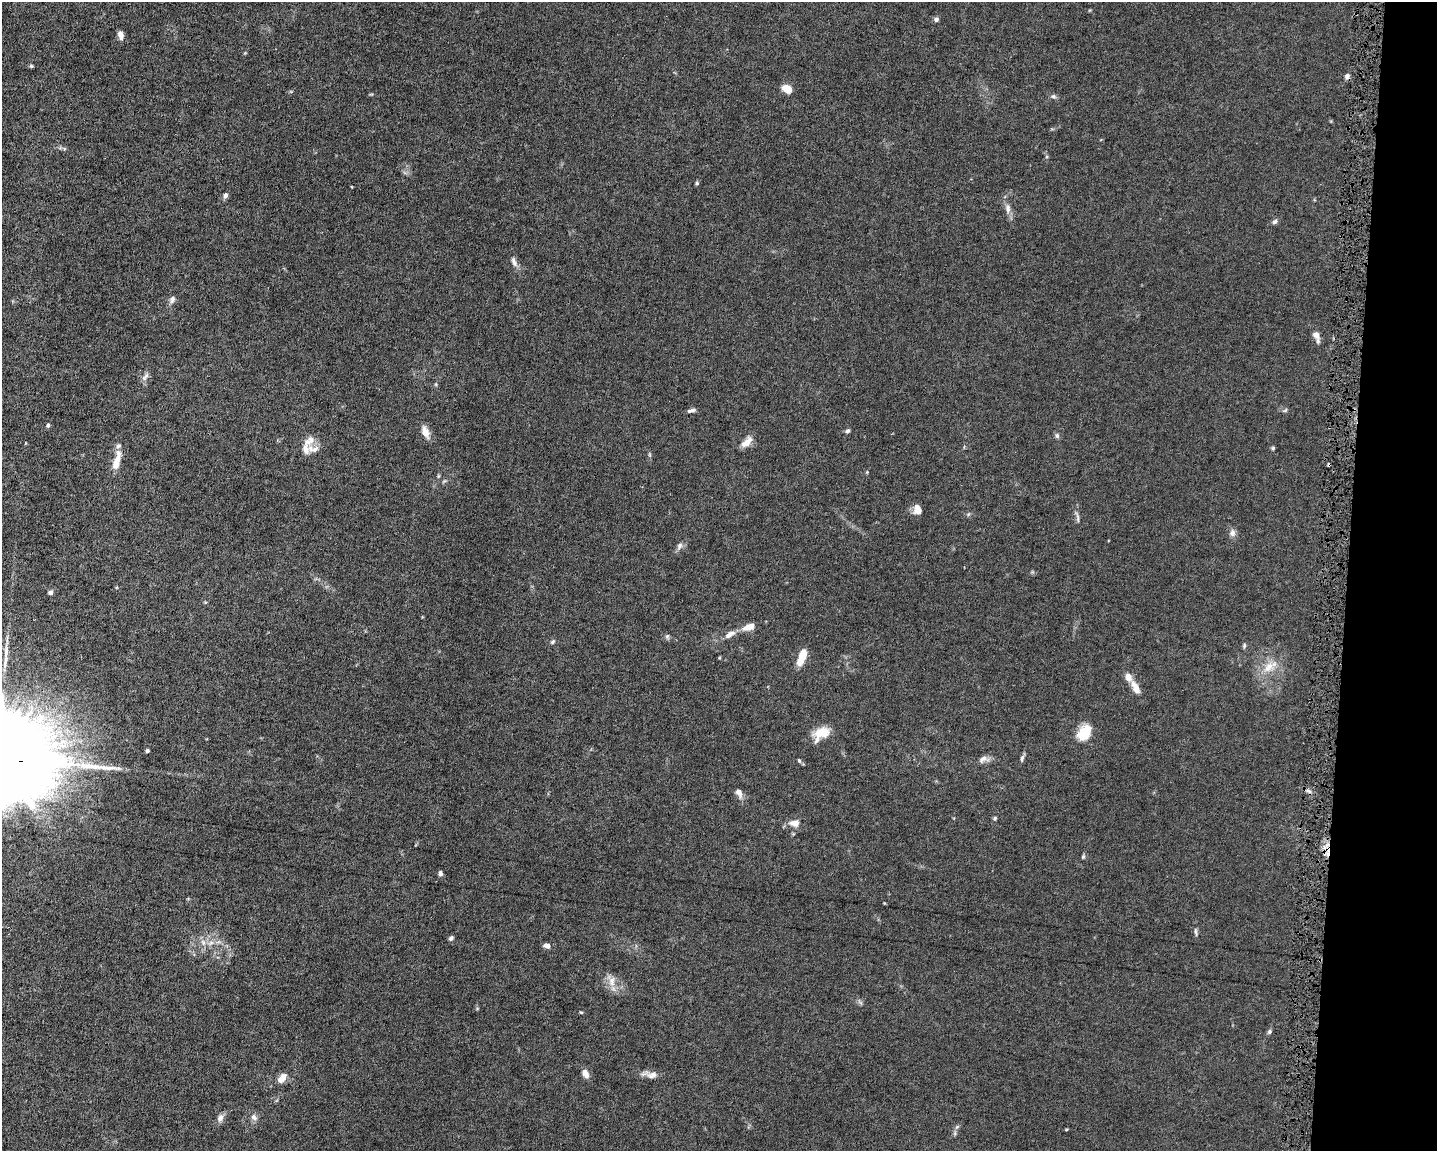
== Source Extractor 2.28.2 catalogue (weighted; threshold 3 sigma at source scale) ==
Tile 6 of 3 x 4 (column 3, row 2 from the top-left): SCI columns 3087-4521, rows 2301-3449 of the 4629 x 4599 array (HDU 1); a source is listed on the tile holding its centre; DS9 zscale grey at full resolution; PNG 1439 x 1153 px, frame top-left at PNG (2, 2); no overlay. Shown black and unused: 6% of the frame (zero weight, under 4 of 8 exposures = <1% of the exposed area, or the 3 px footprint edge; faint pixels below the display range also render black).
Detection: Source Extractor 2.28.2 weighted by HDU 2 'WHT'; one run over the whole footprint, this tile lists its part. Background 0.0149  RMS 0.0024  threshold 0.00965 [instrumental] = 3 sigma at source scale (4.09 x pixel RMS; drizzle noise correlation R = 1.36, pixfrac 0.8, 0.05/0.05 arcsec/px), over >= 5 px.
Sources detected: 85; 1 inside a brighter object's white glare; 2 cosmic-ray / hot-pixel residue — not listed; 7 inside a brighter listed object's ellipse — not listed separately; the other 75 listed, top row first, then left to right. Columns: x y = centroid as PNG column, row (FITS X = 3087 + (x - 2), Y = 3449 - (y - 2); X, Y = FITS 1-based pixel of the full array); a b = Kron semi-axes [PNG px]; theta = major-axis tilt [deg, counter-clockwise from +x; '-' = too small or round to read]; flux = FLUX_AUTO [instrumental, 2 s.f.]
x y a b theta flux
936 19 6 6 - 0.57
121 35 9 6 -81 1.3
31 66 5 4 - 0.3
1347 76 7 6 - 0.72
787 89 9 6 -30 3.4
1053 96 7 6 - 0.52
64 149 6 5 - 0.39
405 173 7 4 -19 0.42
697 183 5 5 - 0.35
225 195 7 5 66 0.75
1008 209 14 7 -84 1.4
1274 222 7 5 31 0.68
514 262 15 7 -70 1.1
172 299 9 6 65 0.82
1316 336 13 7 -68 1.6
145 376 14 5 56 0.89
1285 410 6 5 - 0.34
691 411 9 4 11 0.7
48 425 5 4 - 0.48
847 431 6 5 - 0.47
425 432 17 8 -70 1.9
1057 436 7 5 -75 0.48
309 441 19 10 42 2
746 442 17 8 46 1.9
118 446 8 6 17 0.56
1273 448 5 5 - 0.34
650 455 6 4 -71 0.28
116 463 17 8 76 2.9
867 472 5 4 - 0.2
438 476 6 4 71 0.27
444 481 6 4 18 0.31
917 509 11 9 -78 1.8
968 514 6 4 2 0.35
1077 517 19 4 -81 0.76
1232 533 10 8 80 1
679 546 11 6 67 0.87
50 592 6 5 - 0.69
749 627 16 8 21 2.1
729 634 15 7 31 1.5
667 636 7 5 89 0.44
553 642 7 5 47 0.45
1244 646 7 4 66 0.35
6 656 35 5 86 2.2
801 660 15 7 58 3.5
1269 667 19 15 37 4
1136 688 19 8 -64 2.2
821 732 21 12 15 3.7
1084 733 16 11 53 6.3
147 751 3 3 - 0.43
1022 758 10 5 79 0.54
984 759 14 9 11 1.2
799 761 6 5 - 0.3
1308 791 7 4 -19 0.51
739 793 14 8 -65 1.2
995 818 6 5 - 0.35
794 823 16 10 -3 1.8
1083 857 7 4 64 0.34
440 873 6 5 - 0.61
1196 932 13 4 -82 0.54
451 938 6 5 - 0.51
203 942 8 6 -47 0.85
211 943 8 5 30 0.82
547 946 7 5 -11 1.1
611 981 19 10 -67 2.3
477 1009 5 3 - 0.2
581 1012 5 3 - 0.22
1269 1032 6 5 - 0.45
585 1073 10 7 -63 1.4
652 1075 16 10 6 1.6
282 1078 13 7 51 2
254 1117 10 7 -50 0.93
220 1118 10 7 62 1.1
957 1127 7 4 37 0.41
1066 1129 4 3 - 0.2
955 1133 7 4 73 0.39